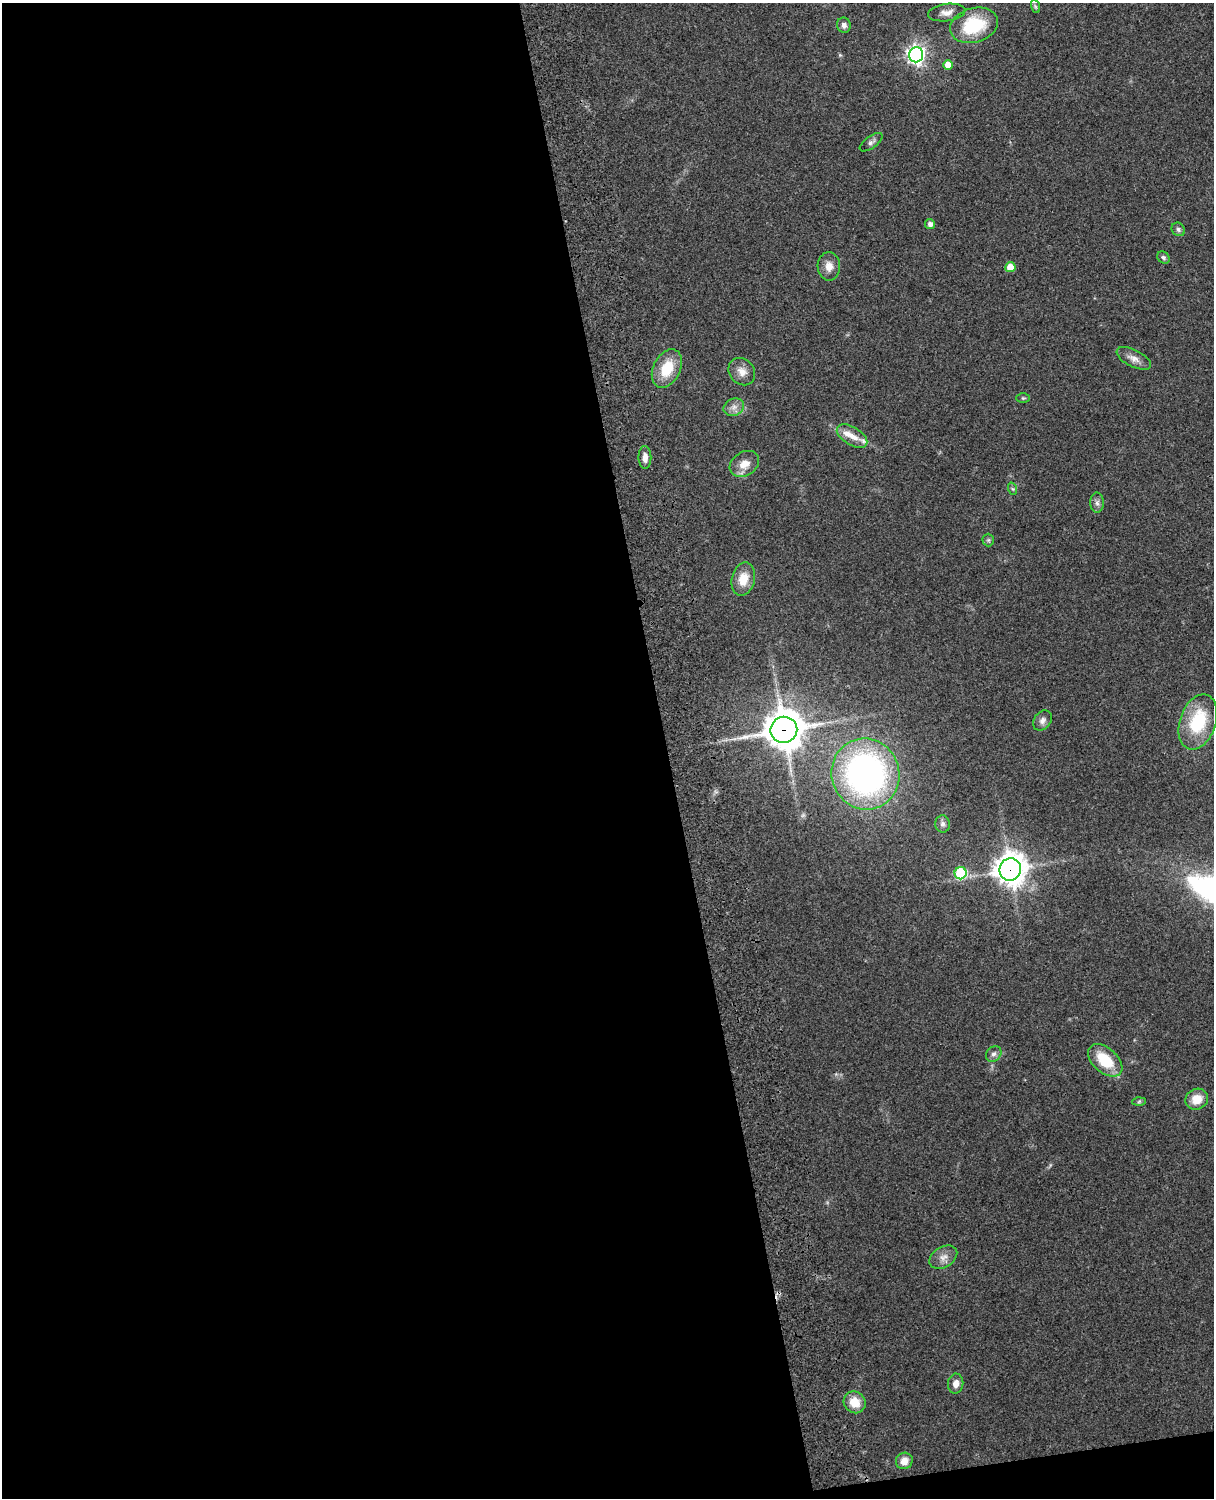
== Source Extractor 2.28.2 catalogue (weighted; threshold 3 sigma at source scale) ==
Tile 9 of 4 x 3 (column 1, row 3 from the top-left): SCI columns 119-1330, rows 164-1659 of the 5089 x 4928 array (HDU 1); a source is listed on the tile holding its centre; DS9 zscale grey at full resolution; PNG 1216 x 1500 px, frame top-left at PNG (2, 3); each listed source drawn as its Kron ellipse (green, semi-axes under 4 px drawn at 4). Shown black and unused: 56% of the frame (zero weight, under 3 of 4 exposures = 6% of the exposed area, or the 3 px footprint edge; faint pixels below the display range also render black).
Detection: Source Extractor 2.28.2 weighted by HDU 2 'WHT'; one run over the whole footprint, this tile lists its part. Background 0.285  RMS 0.0092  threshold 0.0415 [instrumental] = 3 sigma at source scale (4.5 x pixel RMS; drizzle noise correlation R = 1.50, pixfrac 1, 0.05/0.05 arcsec/px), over >= 5 px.
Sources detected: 41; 2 inside a brighter listed object's ellipse — not listed separately; the other 39 listed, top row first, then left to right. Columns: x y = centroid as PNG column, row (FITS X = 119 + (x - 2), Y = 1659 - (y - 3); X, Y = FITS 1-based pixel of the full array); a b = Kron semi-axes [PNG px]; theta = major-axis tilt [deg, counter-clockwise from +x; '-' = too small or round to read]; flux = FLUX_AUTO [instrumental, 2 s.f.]
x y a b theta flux
1035 6 7 4 -71 1.9
947 13 19 8 7 7.7
844 25 7 6 - 4
974 25 24 17 16 51
916 55 7 7 - 430
948 65 5 5 - 12
871 142 13 6 36 3.4
930 224 5 5 - 4.3
1178 229 7 6 - 2.4
1163 257 7 5 -45 2
829 266 14 11 -88 8.7
1010 267 5 5 - 16
1134 358 19 8 -27 7
667 368 20 13 64 28
742 372 15 12 -49 8.6
1023 398 6 5 - 1.3
734 407 10 8 26 5.5
852 436 17 9 -31 9.8
645 458 11 6 -89 5.9
744 464 16 12 32 11
1013 489 6 4 -70 1.5
1097 503 10 6 -90 3.5
988 540 6 6 - 1.8
743 579 17 11 77 16
1042 720 11 8 53 4.5
1198 722 28 18 71 53
784 730 13 13 - 2200
865 774 36 34 -72 320
943 824 8 7 - 3.2
1010 869 11 11 - 1300
961 873 6 6 - 52
994 1054 8 7 - 3.6
1105 1060 20 12 -42 32
1197 1099 11 10 - 13
1139 1102 7 4 2 1.5
943 1257 15 10 31 7.5
956 1384 10 7 83 6.2
855 1402 11 10 - 16
904 1461 8 8 - 8.6
Overlapping masked pixels (flux is a lower limit): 2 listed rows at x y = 784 730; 1010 869